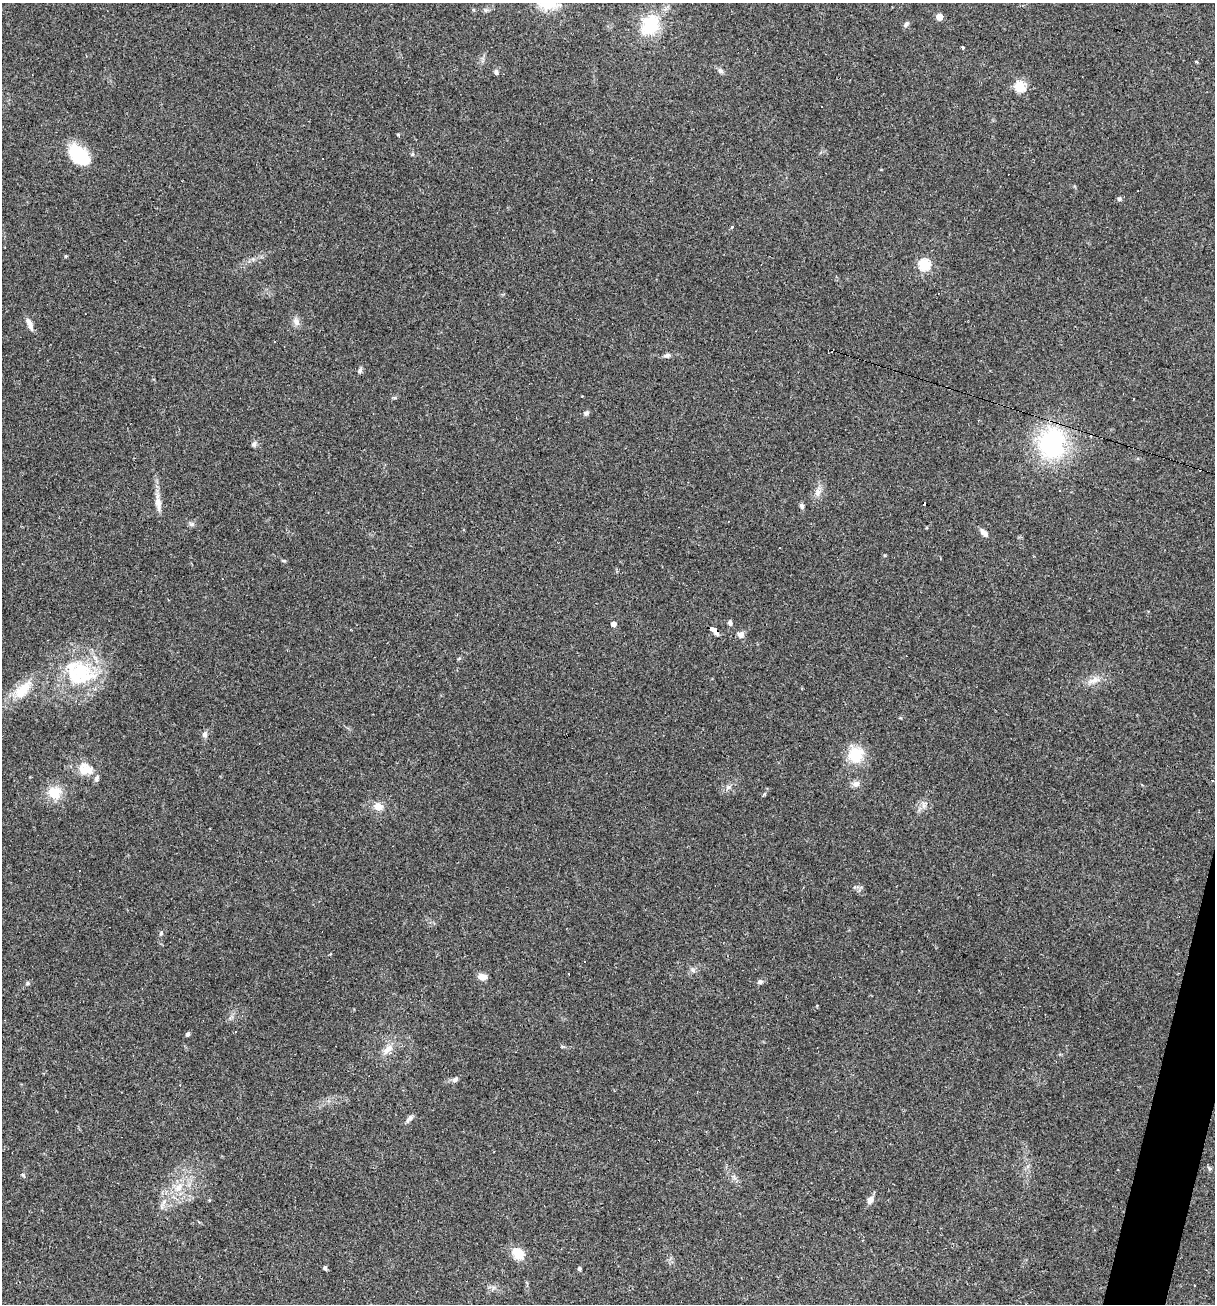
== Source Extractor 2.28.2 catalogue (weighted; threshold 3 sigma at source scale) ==
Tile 6 of 4 x 4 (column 2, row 2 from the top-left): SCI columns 1464-2676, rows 2605-3906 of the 5227 x 5208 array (HDU 1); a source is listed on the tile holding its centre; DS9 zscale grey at full resolution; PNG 1217 x 1306 px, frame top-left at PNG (2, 3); no overlay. Shown black and unused: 1% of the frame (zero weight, under 2 of 3 exposures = <1% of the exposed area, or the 3 px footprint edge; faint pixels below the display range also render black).
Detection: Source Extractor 2.28.2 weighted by HDU 2 'WHT'; one run over the whole footprint, this tile lists its part. Background 0.0665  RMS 0.0055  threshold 0.0247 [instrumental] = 3 sigma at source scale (4.5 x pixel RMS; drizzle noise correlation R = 1.50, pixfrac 1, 0.05/0.05 arcsec/px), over >= 5 px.
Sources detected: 70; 1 inside a brighter object's white glare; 8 cosmic-ray / hot-pixel residue — not listed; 2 inside a brighter listed object's ellipse — not listed separately; the other 59 listed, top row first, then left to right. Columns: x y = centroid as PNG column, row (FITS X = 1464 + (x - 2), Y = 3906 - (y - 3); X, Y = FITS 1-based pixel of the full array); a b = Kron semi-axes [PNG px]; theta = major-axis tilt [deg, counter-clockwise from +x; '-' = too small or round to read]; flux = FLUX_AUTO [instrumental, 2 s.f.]
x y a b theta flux
939 17 5 4 - 9.7
906 24 8 5 45 1.4
650 25 22 17 59 26
963 47 4 3 - 0.67
1196 62 3 3 - 4.6
720 71 8 6 -33 1.5
496 72 7 5 -71 1.3
1020 87 5 5 - 46
398 135 4 3 - 0.63
412 154 6 4 89 0.63
78 155 26 16 -45 24
1119 199 5 5 - 1.4
732 227 4 3 - 0.79
66 256 4 4 - 0.55
924 264 5 5 - 54
296 322 12 8 -64 2.8
30 324 16 6 -66 3.4
667 355 9 6 9 1.5
360 370 8 4 75 1.3
586 413 7 5 46 1.4
1052 443 26 22 88 75
254 444 7 6 - 1.6
818 492 10 7 -85 2.8
158 503 25 7 -82 5.4
802 506 7 5 -64 1.4
192 524 6 6 - 1.2
984 533 11 6 -47 3.1
284 561 6 3 -18 0.65
730 623 7 5 -75 1.5
614 624 4 4 - 3.3
713 629 8 4 -21 51
741 635 9 9 - 2.2
82 672 40 28 -41 38
1093 680 17 8 25 4.6
23 690 31 15 47 14
204 735 8 6 89 2
856 755 15 14 - 17
85 769 20 15 -11 9.5
1212 780 4 2 - 0.47
856 784 9 8 - 2.5
728 787 7 6 - 1.5
54 792 13 13 - 12
923 805 10 4 -77 1.6
378 806 11 9 -29 4.7
161 933 6 5 - 0.87
482 977 12 7 -8 3.3
760 982 7 6 - 1.4
27 983 6 5 - 0.95
242 1016 3 3 - 0.4
188 1034 4 4 - 1.4
388 1049 17 9 42 5.1
455 1079 9 6 41 1.6
409 1118 12 5 46 2
23 1175 8 4 -54 0.77
179 1188 13 9 76 5.6
870 1200 10 7 55 3
518 1254 6 5 - 25
325 1268 5 4 - 1.2
579 1269 4 4 - 1.2
Overlapping masked pixels (flux is a lower limit): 1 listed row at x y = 713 629